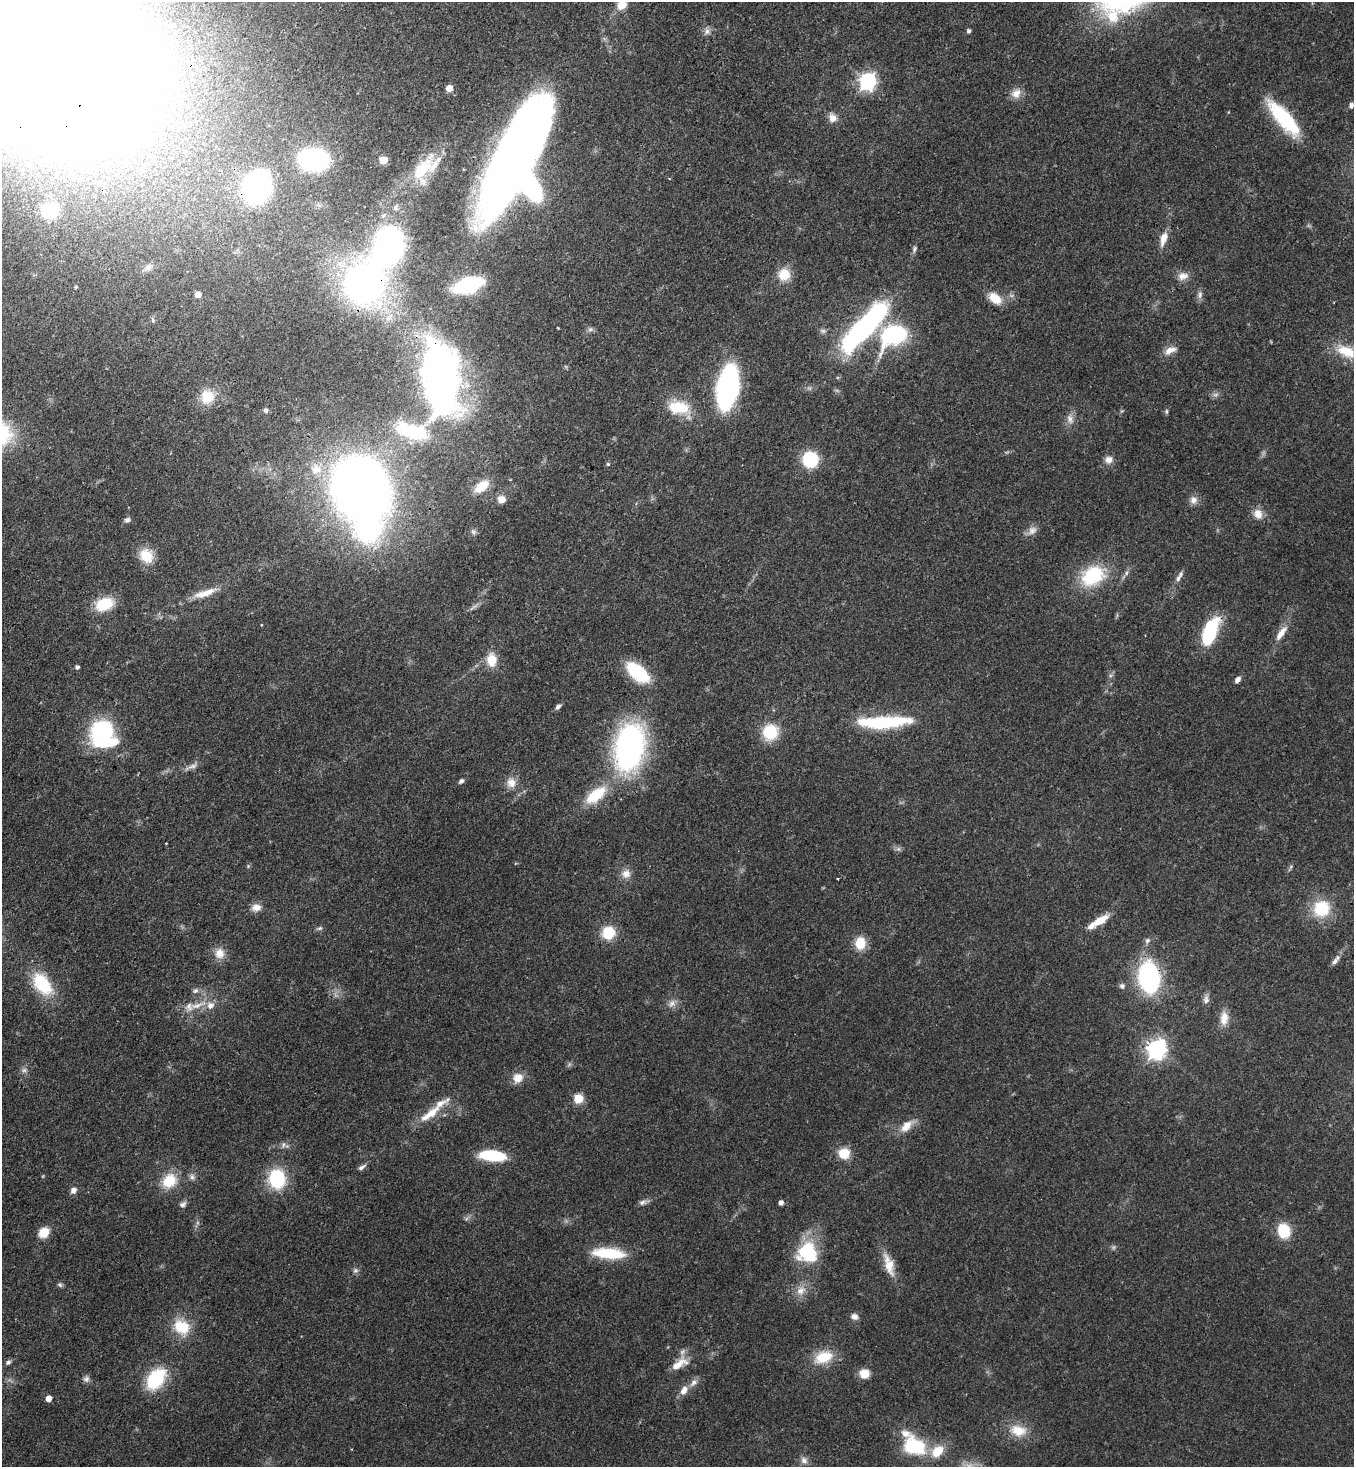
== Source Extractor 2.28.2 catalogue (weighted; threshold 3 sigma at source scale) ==
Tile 11 of 4 x 4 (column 3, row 3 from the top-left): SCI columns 3070-4421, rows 1525-2989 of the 5999 x 5977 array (HDU 1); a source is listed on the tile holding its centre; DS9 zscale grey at full resolution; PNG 1356 x 1469 px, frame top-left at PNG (2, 2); no overlay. Shown black and unused: <1% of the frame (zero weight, under 3 of 4 exposures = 7% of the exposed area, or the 3 px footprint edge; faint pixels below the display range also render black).
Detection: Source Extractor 2.28.2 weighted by HDU 2 'WHT'; one run over the whole footprint, this tile lists its part. Background 0.0707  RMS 0.004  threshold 0.0179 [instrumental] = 3 sigma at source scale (4.5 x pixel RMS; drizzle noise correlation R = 1.50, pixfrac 1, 0.05/0.05 arcsec/px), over >= 5 px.
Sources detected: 154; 3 too faint to see at this stretch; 8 inside a brighter object's white glare — not listed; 7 inside a brighter listed object's ellipse — not listed separately; the other 136 listed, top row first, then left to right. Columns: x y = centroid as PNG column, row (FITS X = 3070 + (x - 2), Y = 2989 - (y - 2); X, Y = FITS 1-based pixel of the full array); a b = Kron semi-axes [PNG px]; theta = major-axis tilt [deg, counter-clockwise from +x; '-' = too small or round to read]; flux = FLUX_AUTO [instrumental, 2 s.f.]
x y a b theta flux
622 5 15 12 43 4.7
707 31 9 7 88 1.7
969 31 4 4 - 1.1
42 51 134 84 -34 2100
867 81 7 7 - 130
449 88 5 5 - 4.1
1016 93 13 11 40 3.7
1351 105 7 6 - 1
833 118 11 10 - 2.9
1283 118 44 13 -49 31
516 159 94 34 63 450
313 160 18 13 -8 83
383 160 5 5 - 11
421 170 33 18 56 19
257 187 17 14 66 160
395 208 8 6 89 1.1
49 211 10 9 - 30
1163 239 18 7 72 4.4
914 249 9 5 78 1.1
389 251 17 13 30 100
148 267 9 8 - 1.7
784 274 14 14 - 7.7
1183 276 15 10 12 3.2
364 283 31 24 58 200
468 285 17 9 17 61
198 294 5 5 - 4
1200 295 12 6 81 1.6
995 298 16 10 -38 7
153 320 9 3 -79 0.68
866 325 53 14 48 110
590 329 8 6 20 1
823 331 8 6 -15 1.2
894 335 19 13 29 60
1170 350 16 8 25 3.3
1346 351 30 15 -25 11
440 377 60 28 -85 250
728 387 26 13 80 120
207 397 17 16 - 8.5
678 407 28 17 -10 13
266 410 5 5 - 0.95
1166 411 6 4 -85 0.67
1070 419 14 7 -77 2.5
412 431 45 19 -16 24
810 459 11 10 - 29
1108 460 10 9 - 2.5
608 464 5 5 - 0.54
316 469 17 14 -8 7.2
481 486 18 11 37 7.2
359 487 39 34 -59 480
502 499 10 9 - 3.1
1193 500 11 10 - 2.4
1258 514 14 12 -61 4
127 520 8 6 32 1.2
1032 531 14 9 37 2.7
473 532 8 6 -21 1.1
146 556 18 15 -54 8.9
1126 573 6 5 - 0.91
1093 576 29 21 31 24
1178 578 14 7 63 2
205 593 33 8 18 6.4
104 604 18 12 22 15
1210 632 24 11 69 34
1281 633 23 7 54 4.5
491 660 16 12 -87 7
77 667 4 4 - 1.1
638 672 23 12 -40 26
1238 680 8 6 49 1.6
558 707 7 5 39 1.3
884 722 60 13 2 31
102 732 18 15 49 53
770 732 17 16 - 14
629 747 40 23 81 120
193 766 17 6 20 2.1
461 781 6 4 43 1.1
511 783 14 12 -78 4.2
596 795 24 12 38 15
248 866 5 5 - 0.48
626 874 12 12 - 3.4
837 879 3 3 - 0.9
256 907 12 10 10 2.9
1322 908 21 20 - 16
1100 920 22 8 33 6.8
320 928 8 5 15 0.9
608 933 14 13 - 11
1147 940 7 7 - 1.2
860 943 14 12 83 7.7
219 953 14 13 - 4.5
1335 962 11 6 51 1.6
1149 977 23 14 -85 74
42 984 28 16 -53 20
1122 986 7 7 - 1.2
196 991 8 6 42 1.3
1206 1000 12 8 87 1.9
672 1004 10 9 - 2.2
197 1006 29 7 16 5.8
1224 1018 18 10 86 4.9
1156 1049 7 7 - 210
24 1070 7 6 - 1.2
518 1078 14 13 - 4.3
579 1098 5 5 - 20
430 1114 49 9 38 9.5
906 1126 19 10 45 5.2
284 1145 13 6 -32 1.5
844 1153 13 13 - 7.1
492 1155 20 8 -5 27
362 1167 12 5 31 1.4
192 1177 9 7 -59 1.4
277 1179 16 13 -89 29
169 1181 20 16 44 10
73 1190 8 7 - 1.9
642 1202 10 7 13 1.6
781 1203 5 4 - 2
183 1204 10 7 31 1.4
1284 1231 17 14 -77 11
44 1232 10 8 44 7.6
807 1252 23 23 - 25
609 1253 37 12 -5 18
889 1265 33 11 -73 7.4
355 1270 7 7 - 1.1
60 1285 7 6 - 0.86
801 1291 15 11 34 4.3
854 1316 9 8 - 2
181 1327 20 16 -33 12
682 1352 10 7 53 1.6
823 1357 26 16 21 11
8 1362 8 6 31 1
679 1364 22 9 33 6.3
864 1374 10 9 - 5.6
86 1379 9 8 - 1.4
156 1379 21 13 53 28
693 1383 12 7 41 2.1
684 1390 14 8 62 3.3
48 1399 5 5 - 3.4
1018 1431 24 15 -9 8.4
914 1446 24 18 -22 24
804 1460 11 8 -44 2
Overlapping masked pixels (flux is a lower limit): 7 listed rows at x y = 42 51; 257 187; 364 283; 440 377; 1210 632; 596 795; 1149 977
Isophote crosses this tile's border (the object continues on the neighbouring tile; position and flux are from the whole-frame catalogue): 3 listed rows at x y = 622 5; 42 51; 1346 351